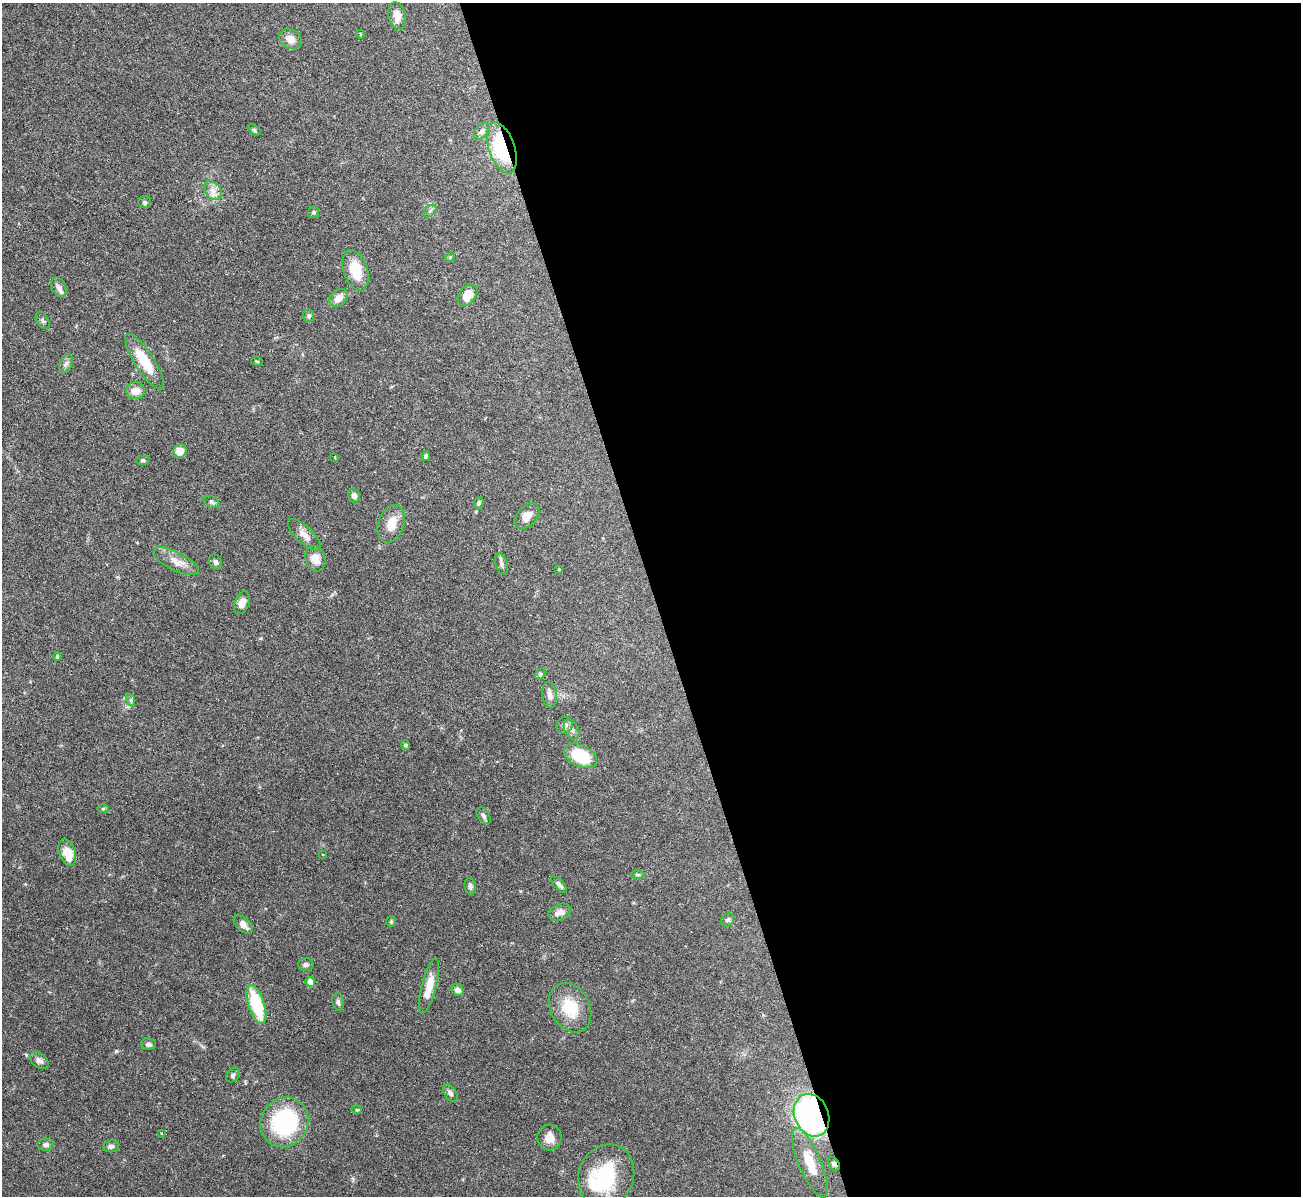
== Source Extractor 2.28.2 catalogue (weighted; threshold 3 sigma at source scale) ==
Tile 8 of 4 x 4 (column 4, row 2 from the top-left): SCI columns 3899-5197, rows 2531-3724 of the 5199 x 5182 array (HDU 1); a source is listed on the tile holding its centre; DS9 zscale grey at full resolution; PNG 1303 x 1198 px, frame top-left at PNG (2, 3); each listed source drawn as its Kron ellipse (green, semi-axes under 4 px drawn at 4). Shown black and unused: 50% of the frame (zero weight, under 3 of 6 exposures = <1% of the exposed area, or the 3 px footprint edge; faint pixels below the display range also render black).
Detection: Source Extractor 2.28.2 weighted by HDU 2 'WHT'; one run over the whole footprint, this tile lists its part. Background 0.0842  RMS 0.0032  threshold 0.0132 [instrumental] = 3 sigma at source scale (4.09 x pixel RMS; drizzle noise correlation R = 1.36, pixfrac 0.8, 0.05/0.05 arcsec/px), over >= 5 px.
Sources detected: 79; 1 inside a brighter object's white glare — neither listed nor drawn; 1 inside a brighter listed object's ellipse — not listed separately; the other 77 listed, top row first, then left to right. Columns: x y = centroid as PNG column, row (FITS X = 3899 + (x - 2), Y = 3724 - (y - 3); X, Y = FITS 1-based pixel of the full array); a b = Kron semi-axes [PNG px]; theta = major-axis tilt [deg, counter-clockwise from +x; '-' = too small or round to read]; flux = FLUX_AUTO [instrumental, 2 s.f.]
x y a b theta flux
397 16 13 8 -76 2.7
360 34 4 3 - 0.26
290 39 12 9 -29 2.4
254 130 7 4 -37 0.49
482 131 10 6 50 1
502 148 26 13 -71 25
213 191 11 7 -50 1.9
144 202 6 5 - 0.48
430 211 8 4 44 0.6
314 212 6 5 - 0.47
450 257 5 4 - 0.34
356 270 21 12 -72 7.6
59 287 10 7 -65 1.2
468 295 12 8 53 4.5
339 298 10 7 41 2.4
309 316 6 5 - 0.7
42 321 9 5 -56 0.68
257 361 6 3 -19 0.33
145 362 32 9 -57 9
66 364 9 6 63 0.96
136 391 9 8 - 2.9
180 451 7 6 - 3.5
426 456 5 4 - 0.48
335 457 3 2 - 0.2
143 460 7 4 -1 0.51
354 496 7 6 - 1.3
212 502 8 5 -27 0.62
479 503 5 4 - 0.54
527 516 15 10 49 2.6
391 524 19 13 71 4.5
304 535 21 8 -43 2.3
315 559 13 10 -71 2.7
176 561 25 9 -27 3.4
215 562 8 6 -63 0.82
501 564 11 5 -73 0.92
559 570 4 2 - 0.23
242 603 12 7 69 1.9
57 656 4 3 - 0.41
540 674 6 4 59 0.4
550 695 13 7 -82 1.6
131 700 6 4 -72 0.52
565 725 8 8 - 1.4
571 730 10 7 -63 1.3
406 745 4 4 - 0.7
580 756 17 10 -26 11
103 808 6 4 1 0.34
484 816 9 6 -58 0.89
67 853 14 8 -69 5.6
323 854 3 2 - 0.25
638 875 6 4 1 0.42
559 885 10 4 -47 0.92
470 886 8 6 -82 0.98
559 912 12 8 23 1.7
728 920 7 6 - 0.74
391 921 5 5 - 0.39
243 925 12 6 -45 1.9
306 964 7 6 - 0.9
310 982 5 5 - 3.2
429 986 28 7 75 5.4
458 990 6 5 - 1.3
338 1002 9 5 -81 0.75
256 1005 20 8 -72 17
570 1008 26 19 -61 9.6
148 1044 7 6 - 0.91
39 1060 10 7 -36 1.2
233 1075 8 6 48 0.72
450 1093 10 5 -56 1
357 1110 5 3 - 0.34
811 1115 22 17 -67 80
284 1122 25 23 58 30
162 1134 4 2 - 0.32
549 1137 13 12 - 2.8
46 1145 8 6 1 0.88
111 1146 8 6 6 0.79
810 1163 37 11 -67 7.5
834 1164 7 5 -56 0.82
606 1176 32 27 69 20
Overlapping masked pixels (flux is a lower limit): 3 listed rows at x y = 502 148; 811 1115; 834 1164
Unlisted compact peaks at least as high as the median listed source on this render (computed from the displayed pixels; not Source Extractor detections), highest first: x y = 116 1051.